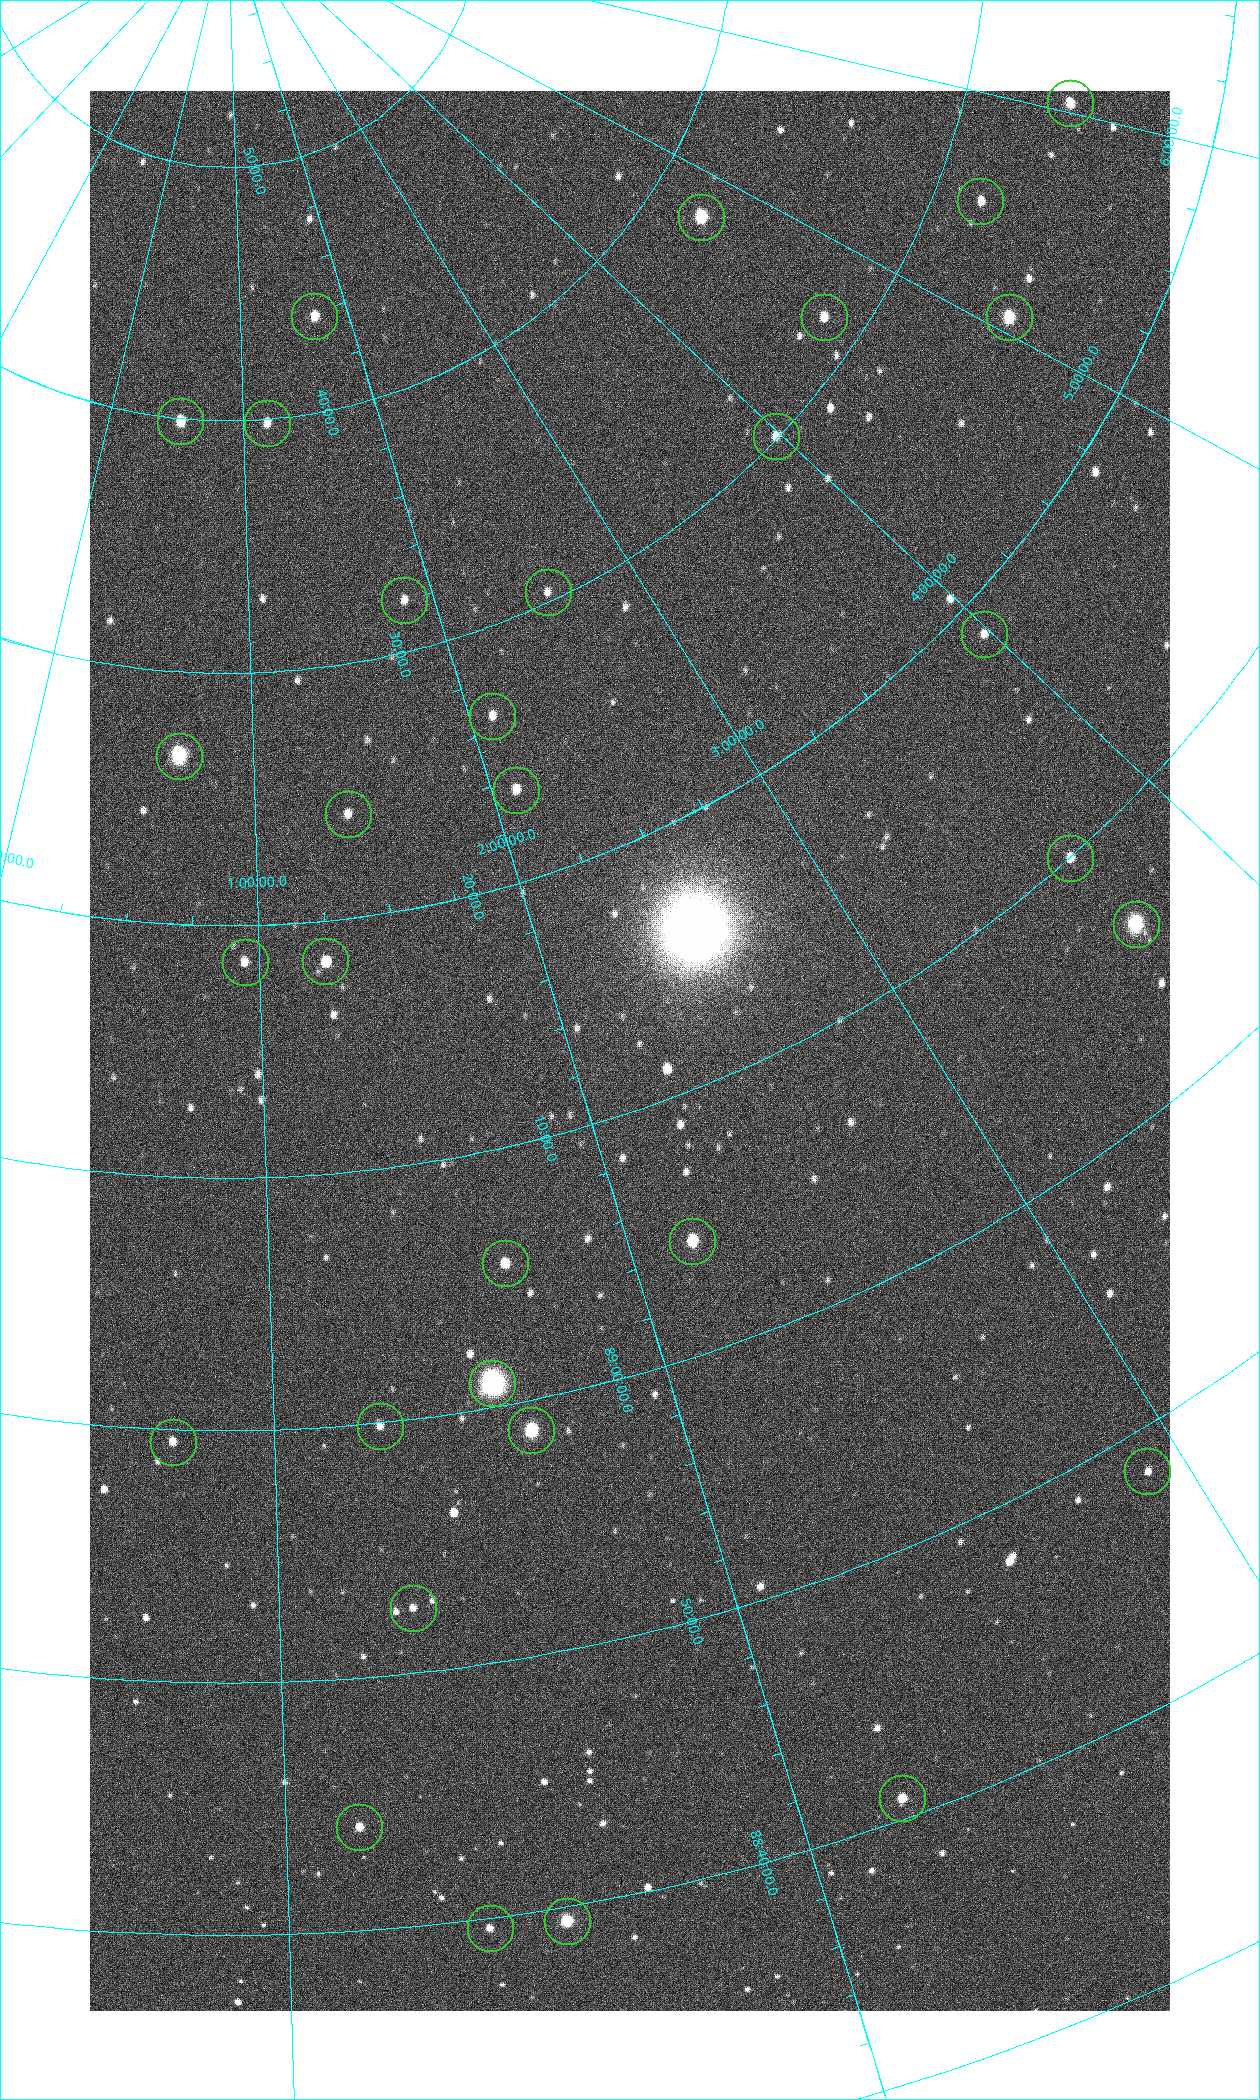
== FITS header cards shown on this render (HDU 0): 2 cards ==
NAXIS1  =                 1080 / length of data axis 1
NAXIS2  =                 1920 / length of data axis 2

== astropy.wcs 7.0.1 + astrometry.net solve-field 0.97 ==
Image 1080 x 1920 px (HDU 0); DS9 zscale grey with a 90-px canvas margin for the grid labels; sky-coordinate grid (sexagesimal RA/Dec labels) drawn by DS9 from the SOLVED WCS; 32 Tycho-2 reference stars matched to detected sources circled (green)
Header WCS: none
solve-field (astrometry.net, Tycho-2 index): SOLVED blind (the file carries no WCS)
Solved WCS: RA---TAN-SIP/DEC--TAN-SIP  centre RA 02:10:54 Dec +89:12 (32.73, +89.21 deg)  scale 2.37 arcsec/px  FOV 42.7' x 76.1'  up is +19 deg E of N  parity flipped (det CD > 0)
(file carries no celestial WCS; the grid is the blind solution)
Tycho-2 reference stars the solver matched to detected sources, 32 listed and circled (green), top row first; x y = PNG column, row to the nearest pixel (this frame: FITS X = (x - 90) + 1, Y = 1920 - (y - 91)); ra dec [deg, ICRS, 3 dp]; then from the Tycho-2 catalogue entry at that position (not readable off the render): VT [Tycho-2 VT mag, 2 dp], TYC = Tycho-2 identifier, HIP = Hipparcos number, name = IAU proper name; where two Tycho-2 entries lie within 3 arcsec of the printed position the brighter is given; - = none
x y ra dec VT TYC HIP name
1070 103 90.669 +89.431 10.31 4630-104-1 - -
980 201 82.420 +89.469 11.69 4629-103-1 - -
701 217 70.692 +89.630 9.34 4629-37-1 - -
314 316 25.399 +89.729 11.04 4627-64-1 - -
824 317 69.250 +89.526 11.02 4629-45-1 - -
1009 317 75.971 +89.421 9.41 4629-33-1 - -
180 421 7.906 +89.665 10.51 4627-6-1 - -
267 423 17.696 +89.664 11.87 4627-21-1 - -
776 436 59.681 +89.501 11.64 4628-48-1 - -
548 592 38.519 +89.506 12.22 4628-39-1 - -
404 600 27.685 +89.533 12.30 4627-91-1 - -
984 634 59.678 +89.312 11.93 4628-44-1 - -
492 716 31.518 +89.444 11.89 4628-72-1 - -
179 756 9.931 +89.444 8.22 4627-49-1 3128 -
516 790 31.476 +89.392 11.96 4628-239-1 - -
348 814 20.865 +89.402 11.76 4627-105-1 - -
1070 858 55.017 +89.166 11.19 4628-70-1 - -
1136 924 55.225 +89.105 8.15 4628-68-1 17195 -
325 961 18.559 +89.307 10.52 4627-75-1 - -
245 962 14.190 +89.309 11.36 4627-74-1 - -
692 1241 32.549 +89.073 9.84 4628-149-1 - -
505 1263 24.867 +89.092 10.76 4627-125-1 - -
492 1383 23.461 +89.016 6.47 4627-259-1 7283 -
380 1426 19.000 +88.998 11.53 4627-46-1 - -
531 1430 24.587 +88.980 9.00 4627-86-1 - -
173 1442 11.209 +88.992 11.71 4627-72-1 - -
1147 1471 43.819 +88.807 12.14 4628-98-1 - -
413 1608 19.495 +88.876 11.74 4627-109-1 - -
902 1798 32.945 +88.680 10.72 4628-99-1 - -
359 1827 17.187 +88.735 11.22 4627-80-1 - -
567 1921 22.838 +88.657 9.18 4627-37-1 - -
490 1928 20.674 +88.660 11.87 4627-100-1 - -